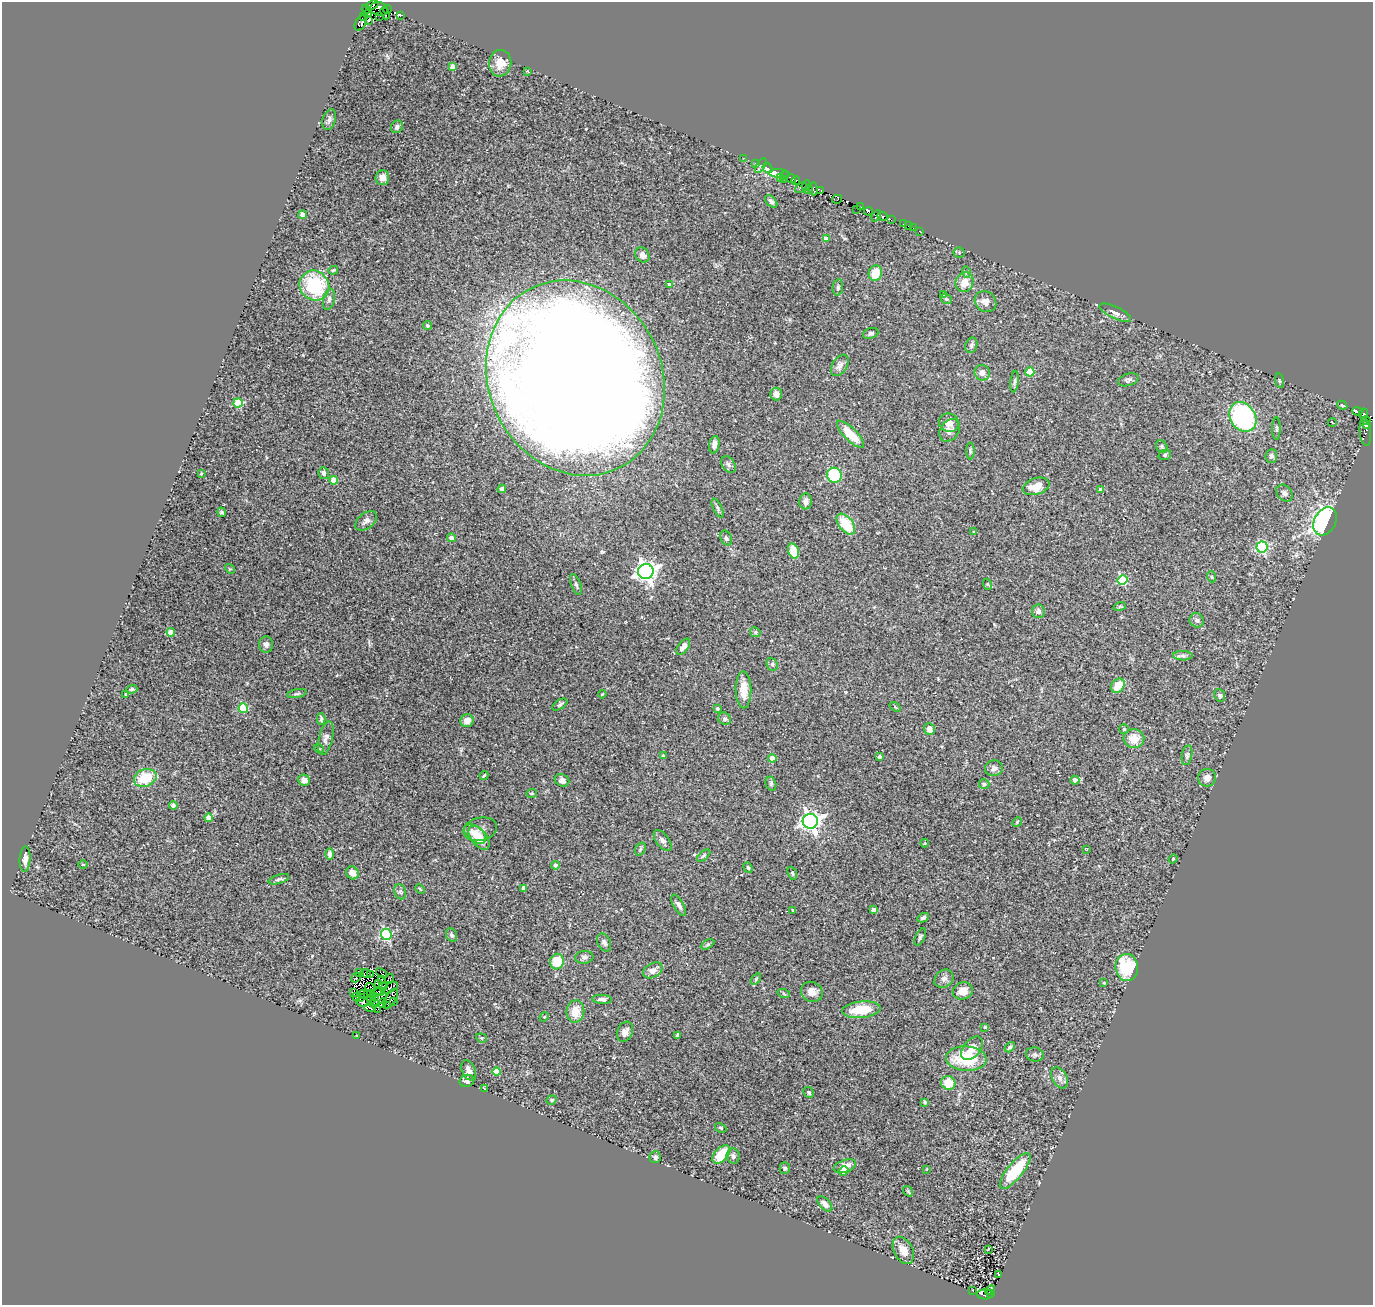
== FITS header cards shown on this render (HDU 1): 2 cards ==
NAXIS1  =                 1371
NAXIS2  =                 1303

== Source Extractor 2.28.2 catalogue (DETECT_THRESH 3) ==
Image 1371 x 1303 px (HDU 1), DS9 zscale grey, 1 PNG px = 1 image px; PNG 1375 x 1307 px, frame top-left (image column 1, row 1303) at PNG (2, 2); each listed source drawn as its Kron ellipse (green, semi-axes under 4 px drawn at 4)
Background 0.125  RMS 0.021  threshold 0.0622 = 3 sigma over >= 5 px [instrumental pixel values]
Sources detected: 277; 8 with non-positive FLUX_AUTO (blend fragments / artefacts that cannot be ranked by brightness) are neither listed nor drawn; the other 269 listed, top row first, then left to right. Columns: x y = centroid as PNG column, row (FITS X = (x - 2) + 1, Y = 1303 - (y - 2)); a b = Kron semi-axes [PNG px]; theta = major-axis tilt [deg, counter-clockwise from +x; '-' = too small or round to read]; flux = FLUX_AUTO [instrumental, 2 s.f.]
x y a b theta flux
372 5 6 3 24 180
366 9 5 2 - 180
379 9 9 6 -18 700
387 9 4 3 - 95
368 13 3 3 - 250
385 13 6 3 -68 310
400 15 3 3 - 160
363 16 3 2 - 43
380 16 3 2 - 23
369 21 3 2 - 54
361 23 8 5 63 190
500 63 13 11 82 18
453 67 4 4 - 16
528 71 3 2 - 1.4
329 120 11 6 74 4.5
397 127 6 5 - 3.7
744 158 3 2 - 4
755 163 3 2 - 6.6
761 166 8 4 58 4.7
767 168 5 4 - 20
779 174 10 4 -3 20
785 176 4 3 - 33
382 177 7 7 - 10
780 178 2 2 - 52
784 179 3 2 - 95
791 179 5 3 - 250
796 180 4 2 - 45
806 186 5 3 - 7.1
801 188 6 3 33 10
813 189 6 3 -85 44
809 190 4 3 - 63
821 191 4 3 - 5.7
837 199 5 3 - 57
771 201 7 4 -47 4.2
861 207 2 2 - 1.9
857 209 2 2 - 4.1
869 211 4 3 - 160
303 215 4 4 - 15
876 216 6 4 56 18
882 216 5 4 - 140
891 220 3 2 - 4.6
903 224 2 2 - 2.6
908 226 2 2 - 4.3
913 228 2 2 - 2
920 231 3 2 - 7.6
826 239 4 4 - 11
959 253 5 5 - 1.9
642 255 8 6 -48 8.2
333 270 5 3 - 1.6
966 272 6 3 -73 1.6
875 273 8 6 71 25
964 282 10 8 66 16
670 285 4 4 - 8.3
314 286 15 14 - 91
838 287 8 5 82 2.7
944 294 4 3 - 1.5
329 299 11 5 77 4.3
946 299 6 5 - 2.2
985 302 11 10 - 9.6
1115 313 17 6 -25 7.4
427 326 5 4 - 2.7
871 333 8 5 21 3.2
971 345 8 6 71 3.9
840 365 12 7 57 7.2
1030 372 4 4 - 42
982 373 8 7 - 7.1
575 378 100 86 -64 5800
1128 380 10 6 17 3.9
1015 381 11 4 83 2.9
1279 381 7 3 -81 1.8
776 394 6 6 - 8
238 403 5 4 - 53
1342 405 5 3 - 1.4
1357 411 5 3 - 100
1363 414 5 4 - 71
1243 417 16 12 -57 190
1366 421 5 2 - 80
1332 422 4 2 - 1.3
949 423 10 9 - 9.2
1366 425 4 3 - 72
1276 429 11 4 90 2.8
950 430 12 9 54 7
1365 432 14 5 -83 24
851 434 18 6 -45 31
714 445 9 5 79 5.8
1162 447 7 5 -61 2.4
970 451 8 3 -90 2.2
1165 455 6 5 - 2.1
1271 456 7 6 - 3.9
728 465 9 6 -55 4.3
201 473 4 3 - 1.3
324 473 6 5 - 5.2
834 475 7 7 - 78
334 480 4 4 - 34
1036 486 14 8 18 24
502 489 4 4 - 3.5
1101 490 4 3 - 5.8
1284 493 9 7 -48 4.3
806 501 8 6 -87 6.7
718 508 10 4 -65 3.1
222 512 5 4 - 3.1
366 521 12 7 37 6.7
1325 521 15 10 60 460
846 524 12 7 -51 44
974 532 4 3 - 1.3
451 538 4 4 - 7.4
726 538 8 5 -63 2.9
1262 547 5 5 - 140
793 551 8 5 -70 23
230 569 5 4 - 1.5
646 571 8 7 - 850
1212 577 5 3 - 1.4
1122 580 5 4 - 65
987 584 6 3 -70 1.4
576 585 11 5 -69 3.4
1120 606 6 4 19 1.7
1038 611 7 6 - 5.1
1197 620 7 6 - 4.6
171 632 4 4 - 13
755 632 5 4 - 2.4
266 644 8 7 - 4.9
683 647 9 5 54 6.4
1183 656 10 4 -2 3.9
772 664 6 5 - 2.7
1118 686 8 6 47 22
132 689 5 4 - 2.6
743 690 18 8 -89 19
125 694 3 2 - 1.1
297 694 10 4 11 2.7
602 694 4 3 - 1.1
1220 695 7 5 -68 2.6
560 705 8 4 33 3
895 707 6 3 -37 1.4
243 708 5 4 - 63
717 708 3 3 - 2.2
321 719 5 3 - 2.1
725 719 7 6 - 3.1
467 721 7 6 - 9.5
929 729 6 5 - 10
1124 729 5 5 - 1.9
326 738 17 7 76 7.5
1134 739 10 9 - 22
319 749 5 3 - 1.2
1187 755 10 5 80 3.3
663 756 4 3 - 1.6
879 757 3 3 - 4.9
772 758 4 4 - 15
994 768 9 8 - 5.6
484 776 5 3 - 1.5
145 778 11 8 21 46
1207 778 9 8 - 9.4
304 780 6 5 - 9.2
562 780 7 6 - 5.1
1075 780 4 4 - 7
771 784 7 5 -76 2.5
984 784 5 5 - 2
532 793 5 3 - 1.5
173 805 4 4 - 3.9
209 818 4 4 - 17
810 821 7 7 - 790
1017 822 5 4 - 1.4
480 829 17 11 12 11
475 834 12 7 -37 19
479 838 14 8 -53 23
663 841 12 6 -53 6.2
925 843 4 4 - 1.2
640 849 7 5 59 2.5
1086 849 3 2 - 1.1
330 854 6 4 -90 5.8
704 856 8 4 41 2.3
25 859 12 5 87 8.2
1173 859 4 4 - 1.4
83 864 5 3 - 1.4
555 865 4 4 - 3.6
748 868 5 4 - 2.1
352 873 7 6 - 10
792 873 7 4 -70 2.1
279 879 10 4 16 3.1
523 888 4 3 - 5.9
420 889 5 3 - 1.3
400 892 8 5 -69 3
679 905 12 5 -60 6
793 910 3 2 - 1.1
873 910 4 4 - 5.1
923 918 6 4 27 3.1
386 934 5 5 - 140
452 935 7 5 -65 4
920 937 9 4 63 2.8
604 942 9 6 -65 4.1
708 944 7 4 31 2.2
584 957 9 6 6 4.8
557 962 8 7 - 31
1127 967 13 11 -82 67
653 970 10 7 29 8.3
359 973 4 2 - 0.57
366 973 5 2 - 0.96
382 973 6 2 -39 3.9
370 975 3 3 - 1.6
356 978 5 2 - 0.11
382 979 3 3 - 0.8
389 979 5 2 - 1.1
756 979 6 3 55 1.6
944 979 10 8 40 6.5
1104 983 3 2 - 1.1
378 984 3 2 - 2.7
370 987 4 2 - 1.5
383 987 4 2 - 1.9
390 988 9 3 32 3.7
963 991 10 8 17 16
379 992 6 3 10 0.91
812 992 11 10 - 11
354 993 4 2 - 1.6
370 993 3 2 - 1.1
363 994 4 2 - 3
784 994 6 4 -19 1.8
367 995 3 3 - 0.24
375 996 3 2 - 1.5
357 997 4 3 - 1.3
361 998 4 3 - 4.3
371 999 5 2 - 1.8
390 999 11 5 57 3.4
602 999 10 4 -4 4.6
378 1000 11 2 29 2.4
393 1001 2 2 - 4.2
362 1002 6 3 -12 3.9
383 1003 5 2 - 3.3
375 1004 4 3 - 5
388 1005 4 2 - 5.1
370 1008 6 3 -14 1.5
378 1009 4 2 - 1.1
861 1010 19 8 6 37
575 1011 11 9 82 23
544 1017 5 4 - 1.2
985 1027 3 3 - 2.8
625 1032 10 7 68 7.5
678 1035 4 4 - 6.2
357 1036 3 2 - 0.92
481 1038 5 4 - 1.7
1010 1047 6 4 48 3
972 1048 14 8 50 12
1035 1055 8 7 - 4.1
966 1059 20 12 -4 67
469 1070 11 6 -65 7.2
497 1072 4 4 - 28
1060 1078 11 7 -59 6.8
467 1081 7 6 - 5.2
948 1083 7 6 - 23
484 1088 3 2 - 1.1
809 1092 6 5 - 2.7
552 1100 5 4 - 1.8
925 1102 4 3 - 1.6
721 1128 6 4 -29 2
721 1154 11 6 47 44
733 1156 7 6 - 3.7
655 1157 6 5 - 4.1
845 1166 11 6 19 13
785 1168 5 5 - 2.7
926 1169 4 2 - 0.84
844 1171 5 4 - 13
1015 1171 22 8 51 68
908 1191 6 3 -54 1.5
825 1204 9 5 -46 6.7
988 1249 3 2 - 1.3
903 1250 14 9 -63 15
998 1274 3 2 - 0.87
973 1290 3 2 - 0.83
990 1290 5 4 - 7.1
985 1294 8 5 -1 6.5
991 1294 4 2 - 55
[8 non-positive-flux detections neither listed nor drawn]